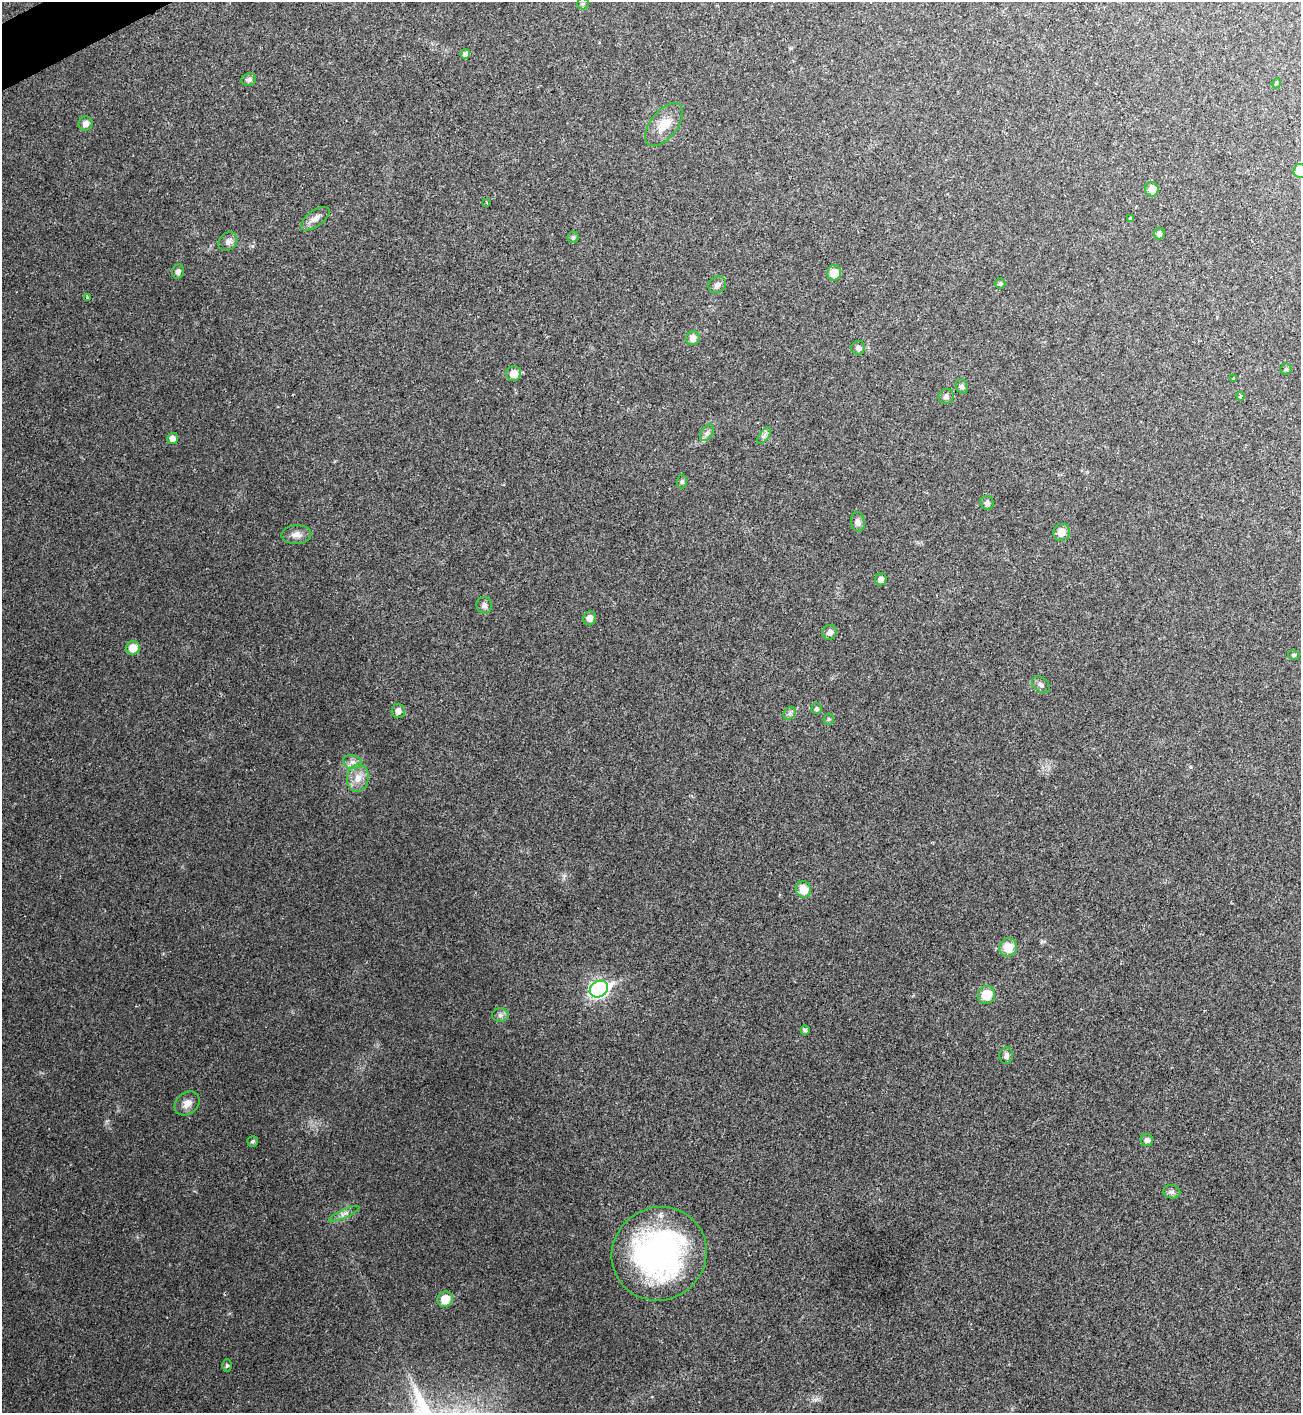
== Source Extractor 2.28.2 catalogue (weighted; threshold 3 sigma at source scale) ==
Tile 11 of 4 x 4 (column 3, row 3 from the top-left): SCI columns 2752-4050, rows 1414-2824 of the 5633 x 5646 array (HDU 1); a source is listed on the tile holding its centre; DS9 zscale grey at full resolution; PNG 1303 x 1415 px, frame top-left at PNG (2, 2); each listed source drawn as its Kron ellipse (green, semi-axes under 4 px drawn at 4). Shown black and unused: <1% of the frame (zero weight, under 2 of 3 exposures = <1% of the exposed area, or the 3 px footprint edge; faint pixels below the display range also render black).
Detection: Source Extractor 2.28.2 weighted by HDU 2 'WHT'; one run over the whole footprint, this tile lists its part. Background 0.0477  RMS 0.0075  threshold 0.0339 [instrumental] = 3 sigma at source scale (4.5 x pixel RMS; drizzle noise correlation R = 1.50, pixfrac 1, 0.05/0.05 arcsec/px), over >= 5 px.
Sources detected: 63; all 63 listed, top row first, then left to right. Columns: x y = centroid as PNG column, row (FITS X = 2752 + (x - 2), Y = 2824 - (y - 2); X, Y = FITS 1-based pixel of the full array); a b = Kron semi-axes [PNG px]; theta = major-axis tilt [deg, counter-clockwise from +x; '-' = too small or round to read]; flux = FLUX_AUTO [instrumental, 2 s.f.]
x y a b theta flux
583 4 6 5 - 1.3
465 54 5 4 - 2.1
249 80 7 6 - 2.5
1276 83 5 4 - 0.83
86 123 7 7 - 3.9
664 125 25 13 51 14
1300 171 7 6 - 20
1152 189 7 6 - 8
487 202 3 2 - 0.94
1130 218 3 3 - 3.8
315 219 17 8 36 4.8
1159 234 6 5 - 2.4
573 237 6 5 - 1.3
228 242 10 8 45 3.5
178 271 7 6 - 2.7
834 273 8 7 - 10
1000 284 5 5 - 1.1
717 285 9 8 - 2.9
88 298 4 3 - 2.4
693 338 7 6 - 4.7
858 348 7 7 - 2.7
1286 369 5 5 - 1.2
514 374 7 7 - 8
1233 378 3 3 - 8
962 386 7 5 -69 2.2
946 396 8 7 - 2.6
1241 396 4 3 - 2.7
707 433 9 6 54 2.4
764 436 10 5 54 2.3
172 438 5 5 - 4.4
682 482 7 5 87 1.4
987 503 7 6 - 2.6
858 522 10 7 -79 3.5
1061 532 8 8 - 7.1
296 535 15 9 2 5.1
881 579 6 5 - 4.2
484 605 8 8 - 2.8
590 618 7 6 - 4.5
830 632 8 7 - 3.7
133 648 7 6 - 11
1294 655 6 4 -12 1.2
1041 685 10 7 -40 2.5
816 709 5 5 - 1.5
398 711 7 7 - 3.8
790 713 7 5 46 2
829 719 5 5 - 1.2
352 762 9 7 -15 3.4
358 778 14 10 82 8.2
803 889 8 7 - 11
1008 947 9 8 - 13
599 989 9 8 - 220
986 995 9 8 - 15
500 1015 8 7 - 2.5
805 1030 4 4 - 2.2
1006 1056 8 7 - 2.9
187 1103 13 10 41 5.9
1147 1140 6 6 - 2.7
252 1141 5 5 - 1.4
1172 1192 8 6 -13 2.3
344 1214 16 4 24 3.3
659 1254 48 46 38 190
445 1299 8 7 - 11
227 1365 6 5 - 1.4
Isophote crosses this tile's border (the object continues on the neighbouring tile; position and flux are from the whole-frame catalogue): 1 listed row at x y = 1300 171